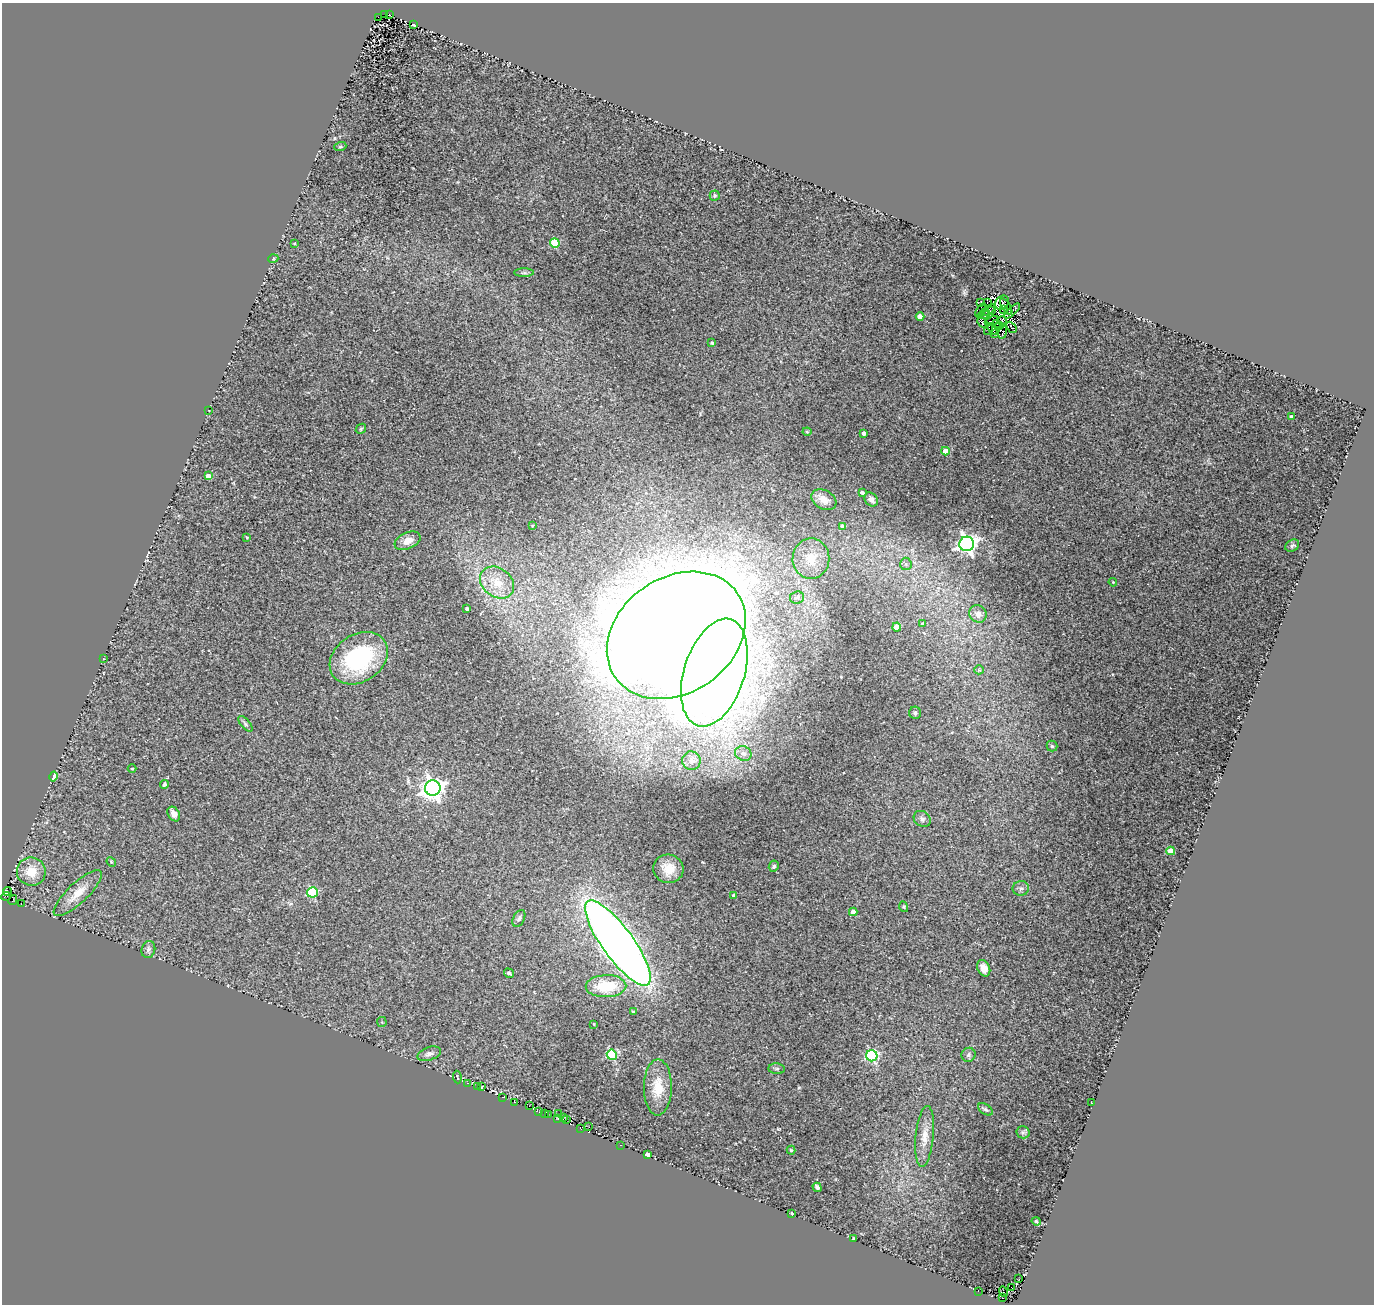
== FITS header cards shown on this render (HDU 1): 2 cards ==
NAXIS1  =                 1372
NAXIS2  =                 1302

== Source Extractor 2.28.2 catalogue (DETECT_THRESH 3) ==
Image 1372 x 1302 px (HDU 1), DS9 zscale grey, 1 PNG px = 1 image px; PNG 1376 x 1306 px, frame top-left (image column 1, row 1302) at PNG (2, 3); each listed source drawn as its Kron ellipse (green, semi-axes under 4 px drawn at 4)
Background 0.00846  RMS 0.015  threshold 0.046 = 3 sigma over >= 5 px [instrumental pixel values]
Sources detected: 147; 12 with non-positive FLUX_AUTO (blend fragments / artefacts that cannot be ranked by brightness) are neither listed nor drawn; the other 135 listed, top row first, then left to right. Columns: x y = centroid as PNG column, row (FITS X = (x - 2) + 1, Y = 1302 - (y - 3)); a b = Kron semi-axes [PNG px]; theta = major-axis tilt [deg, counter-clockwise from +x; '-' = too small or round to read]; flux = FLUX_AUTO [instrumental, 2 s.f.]
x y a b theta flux
385 15 2 2 - 6
390 15 3 2 - 2.7
378 17 3 2 - 14
413 25 3 2 - 0.87
340 147 6 3 19 0.98
715 196 5 5 - 1.9
294 243 2 2 - 0.75
555 243 5 4 - 47
273 259 5 3 - 1
524 273 10 4 0 2.1
987 302 3 2 - 2.1
981 303 4 2 - 0.35
1002 303 8 6 46 0.28
1006 306 9 2 -57 3
981 310 8 3 58 3.8
988 310 8 3 35 0.1
1004 310 3 2 - 0.18
992 311 4 3 - 0.11
1012 311 10 3 43 2.2
984 315 6 3 16 0.021
920 317 4 4 - 15
1002 320 4 3 - 0.62
992 321 7 2 21 1.1
983 323 6 4 -47 1.6
996 324 4 2 - 2.1
1000 326 3 3 - 2.2
1011 327 6 2 -47 0.24
988 329 6 3 74 1.1
993 329 6 3 -54 3.9
1003 332 7 3 80 0.78
995 334 3 2 - 1.8
712 343 4 3 - 1.5
209 410 3 2 - 0.81
1291 417 4 3 - 2
361 429 6 4 47 1.4
807 432 4 4 - 1.1
863 433 4 3 - 4
945 451 4 4 - 18
208 476 4 4 - 7.3
862 493 4 3 - 2.9
871 499 7 6 - 4
824 500 13 9 -30 9.9
532 526 3 3 - 1
842 526 4 4 - 3.2
247 538 4 3 - 1.3
408 541 14 8 24 10
967 544 7 7 - 550
1292 546 7 5 36 2.1
811 558 20 18 90 21
906 564 6 5 - 2.1
1113 582 4 3 - 0.98
497 583 18 14 -37 24
797 597 7 6 - 2.4
467 609 4 3 - 4
978 614 9 8 - 6.8
922 624 3 3 - 1.5
897 627 4 4 - 22
676 635 74 58 35 6700
359 658 31 23 33 120
103 659 3 2 - 0.7
979 670 4 4 - 1
714 673 56 30 72 2000
915 713 6 6 - 2.6
245 724 9 4 -50 2.4
1052 746 5 5 - 1.8
743 754 8 7 - 4.6
691 761 9 9 - 5
132 769 4 3 - 0.91
53 776 5 3 - 10
164 784 4 3 - 2.2
433 788 8 7 - 760
174 814 8 6 -58 6.2
922 819 9 7 -39 3.3
1171 851 4 4 - 22
111 862 5 4 - 1.2
774 866 6 5 - 2.4
668 869 15 14 - 19
31 872 14 14 - 19
1021 888 8 7 - 3.5
8 892 4 3 - 140
312 892 5 5 - 84
78 893 31 10 43 20
734 895 4 3 - 2.9
6 896 5 2 - 0.34
13 900 5 2 - 2.9
21 904 3 2 - 25
904 907 5 3 - 0.98
853 912 4 4 - 7.3
519 918 9 5 63 2.6
618 943 51 15 -54 1300
148 949 9 7 75 3.3
984 968 8 6 -64 6.7
509 973 5 4 - 2.2
606 986 20 11 2 43
633 1012 3 3 - 1.4
382 1022 5 4 - 1.1
594 1024 3 2 - 0.77
429 1054 12 6 18 4.2
612 1055 5 5 - 84
968 1055 7 7 - 3.2
872 1056 5 5 - 120
777 1069 8 5 -5 2.4
457 1077 6 2 -83 1.3
467 1083 3 2 - 7
482 1086 3 2 - 1.9
477 1087 3 3 - 4.9
658 1087 28 14 89 24
502 1097 2 2 - 8
514 1102 3 2 - 4.3
1092 1103 2 2 - 0.78
529 1106 2 2 - 4.7
985 1109 8 5 -34 2.1
539 1112 2 2 - 2.4
545 1114 3 2 - 1.6
558 1114 3 2 - 2.9
548 1115 3 2 - 0.72
558 1118 3 2 - 3.7
563 1118 3 2 - 1.9
567 1119 3 2 - 11
589 1127 2 2 - 3.1
581 1129 3 2 - 1.7
1023 1132 6 6 - 2.1
925 1136 30 9 84 14
621 1145 3 2 - 7.2
791 1150 4 4 - 1.2
647 1155 4 4 - 6.5
817 1187 5 3 - 3.4
792 1214 3 3 - 1.4
1036 1221 4 3 - 1.2
854 1238 3 2 - 0.87
1019 1279 2 2 - 16
1012 1288 3 2 - 2.2
978 1291 3 2 - 2.3
1003 1291 5 3 - 50
1003 1298 2 2 - 2.4
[12 non-positive-flux detections neither listed nor drawn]